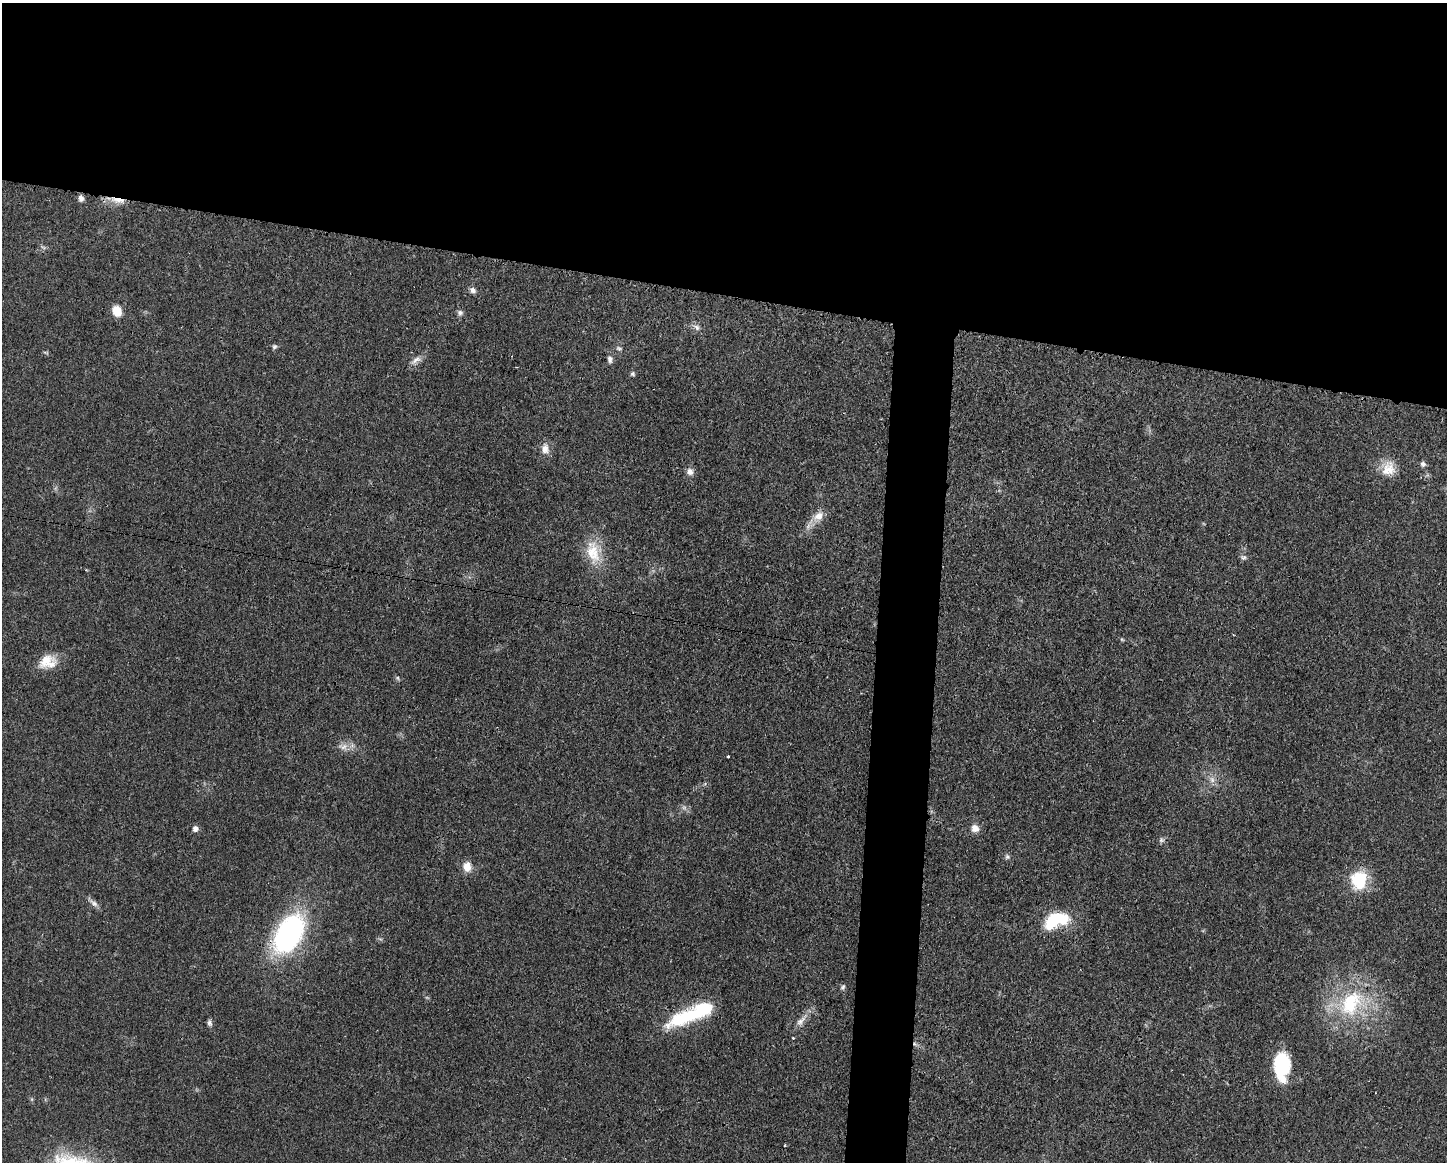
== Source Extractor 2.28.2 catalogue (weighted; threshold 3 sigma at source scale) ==
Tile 2 of 3 x 4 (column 2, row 1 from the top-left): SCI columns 1556-3000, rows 3491-4650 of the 4670 x 4657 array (HDU 1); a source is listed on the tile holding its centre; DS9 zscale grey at full resolution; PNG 1449 x 1164 px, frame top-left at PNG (2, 3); no overlay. Shown black and unused: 28% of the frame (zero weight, under 3 of 4 exposures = <1% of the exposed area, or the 3 px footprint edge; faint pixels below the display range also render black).
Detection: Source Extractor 2.28.2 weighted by HDU 2 'WHT'; one run over the whole footprint, this tile lists its part. Background 0.0206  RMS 0.0023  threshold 0.0102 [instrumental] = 3 sigma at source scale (4.5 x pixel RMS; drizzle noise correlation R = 1.50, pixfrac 1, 0.05/0.05 arcsec/px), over >= 5 px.
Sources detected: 44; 1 too faint to see at this stretch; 1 inside a brighter object's white glare — not listed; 2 inside a brighter listed object's ellipse — not listed separately; the other 40 listed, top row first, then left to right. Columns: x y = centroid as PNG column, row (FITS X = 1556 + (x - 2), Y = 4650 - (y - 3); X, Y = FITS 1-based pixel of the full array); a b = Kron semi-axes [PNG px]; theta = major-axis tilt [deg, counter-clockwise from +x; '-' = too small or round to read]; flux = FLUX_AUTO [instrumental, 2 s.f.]
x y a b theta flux
81 198 8 6 -83 0.89
118 200 21 6 -10 2.5
473 290 8 6 -36 0.91
117 311 12 10 -70 3.2
460 313 8 8 - 0.69
697 327 9 7 -53 0.91
274 347 7 6 - 0.47
618 348 8 6 -29 0.54
610 359 10 6 -84 0.9
416 360 15 8 36 1.5
633 374 7 6 - 0.43
545 449 15 11 -81 1.9
1423 464 7 7 - 0.66
1389 469 22 18 71 4.1
690 471 9 8 - 1.2
818 516 16 12 31 2.6
593 552 36 17 -78 7
1244 557 8 7 - 0.63
1122 640 6 4 -20 0.28
46 660 26 14 37 4.2
398 678 6 4 -71 0.32
343 747 13 8 -15 1.6
728 757 3 3 - 0.55
1212 780 10 7 -74 1.2
975 828 10 9 - 1.6
195 829 7 6 - 0.96
1161 840 7 7 - 0.58
1007 857 7 7 - 0.53
467 866 12 9 -81 2.6
1359 880 21 17 85 10
94 903 14 6 -40 1.1
1052 921 22 12 53 8.4
289 934 45 26 61 40
843 987 9 5 61 0.5
1351 1003 45 29 58 20
688 1016 55 16 23 16
801 1021 21 8 47 2
209 1023 9 6 -71 0.63
793 1038 3 3 - 0.22
1282 1065 27 15 88 14
Overlapping masked pixels (flux is a lower limit): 3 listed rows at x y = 118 200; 46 660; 289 934